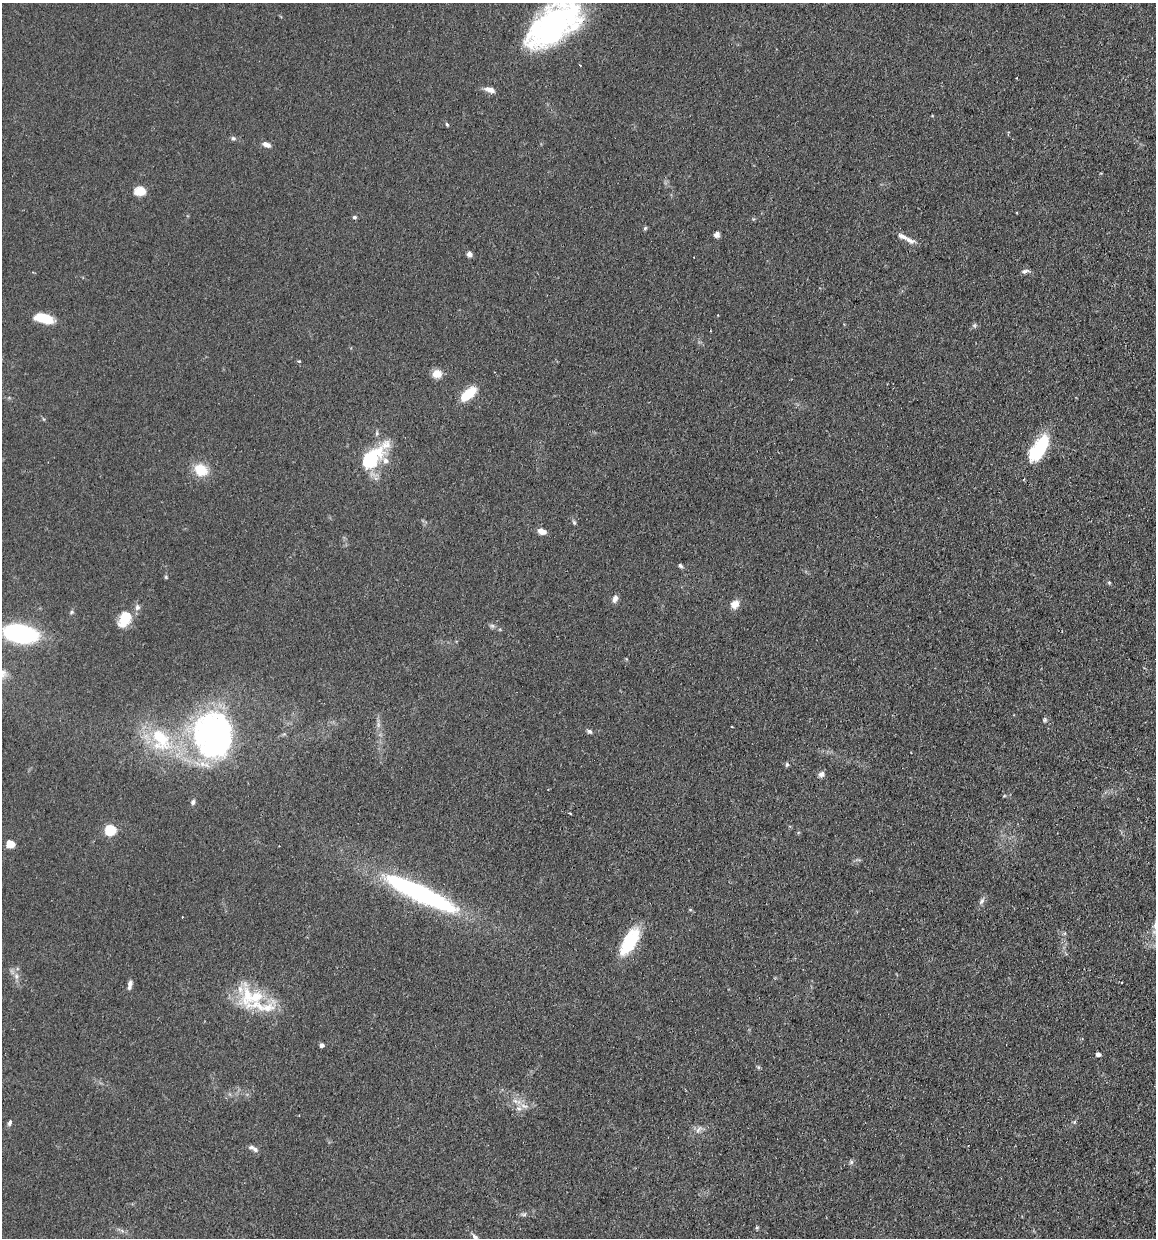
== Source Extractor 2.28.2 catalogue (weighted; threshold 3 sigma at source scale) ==
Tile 6 of 4 x 4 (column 2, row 2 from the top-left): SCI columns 1303-2456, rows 2500-3735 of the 5030 x 5000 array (HDU 1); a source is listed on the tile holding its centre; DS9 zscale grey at full resolution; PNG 1158 x 1240 px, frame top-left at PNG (2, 3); no overlay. Shown black and unused: <1% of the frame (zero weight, under 2 of 3 exposures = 4% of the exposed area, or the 3 px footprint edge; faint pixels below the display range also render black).
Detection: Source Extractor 2.28.2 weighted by HDU 2 'WHT'; one run over the whole footprint, this tile lists its part. Background 0.107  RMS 0.0075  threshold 0.0339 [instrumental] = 3 sigma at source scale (4.5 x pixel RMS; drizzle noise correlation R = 1.50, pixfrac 1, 0.05/0.05 arcsec/px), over >= 5 px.
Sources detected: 75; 4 inside a brighter object's white glare — not listed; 10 inside a brighter listed object's ellipse — not listed separately; the other 61 listed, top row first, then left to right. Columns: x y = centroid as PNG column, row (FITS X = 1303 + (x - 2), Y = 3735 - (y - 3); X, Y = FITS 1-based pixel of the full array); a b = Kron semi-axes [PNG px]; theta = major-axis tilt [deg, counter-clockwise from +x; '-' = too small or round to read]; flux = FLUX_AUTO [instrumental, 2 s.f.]
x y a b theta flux
555 24 60 31 79 110
490 90 15 6 -16 4.5
932 116 5 3 - 0.56
447 124 6 4 -62 1
233 138 7 6 - 1.6
267 145 9 5 -19 4
140 191 11 9 5 11
354 217 5 4 - 1.4
645 228 5 4 - 1.2
716 235 7 6 - 2.8
910 240 15 7 -24 4.6
469 254 7 6 - 2.7
1025 271 10 5 15 2.2
44 318 22 10 -14 16
974 325 7 6 - 1.6
299 361 4 4 - 0.72
437 374 11 10 - 7.3
468 394 18 8 40 22
1039 448 32 14 56 45
372 458 40 16 44 46
201 470 15 12 -37 18
574 522 7 5 -68 1.2
542 531 10 6 -20 5.4
680 566 7 5 -50 1.4
166 577 5 4 - 0.87
1109 583 5 4 - 0.83
615 599 10 6 70 3.4
735 604 7 6 - 9.3
72 612 6 5 - 1.2
126 615 19 16 22 13
492 626 7 6 - 1.7
20 633 23 11 -12 160
1045 720 6 5 - 1.3
378 725 9 4 90 2.3
589 731 8 5 -40 1.9
216 737 45 32 -80 230
161 739 41 26 -57 54
787 764 6 4 78 1.4
821 774 8 7 - 2.8
1004 796 5 3 - 0.78
193 802 7 5 85 1.9
570 813 3 2 - 0.89
110 830 5 5 - 69
10 844 8 6 -12 8.2
420 893 84 17 -25 160
982 901 12 5 56 2.5
630 942 34 14 60 36
16 976 9 6 -84 3
129 985 13 5 81 3.1
257 1005 59 14 -11 30
322 1045 4 4 - 3.1
1098 1054 5 4 - 3.2
524 1106 12 6 -18 4.1
10 1122 5 3 - 3.6
1074 1122 5 5 - 1.1
699 1129 12 5 56 2.9
255 1149 7 5 -36 2.5
851 1162 6 6 - 1.5
524 1214 9 5 12 1.8
757 1227 5 5 - 0.92
475 1237 11 6 -42 2.9
Isophote crosses this tile's border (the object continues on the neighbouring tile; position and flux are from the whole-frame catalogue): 2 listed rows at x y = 555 24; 475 1237